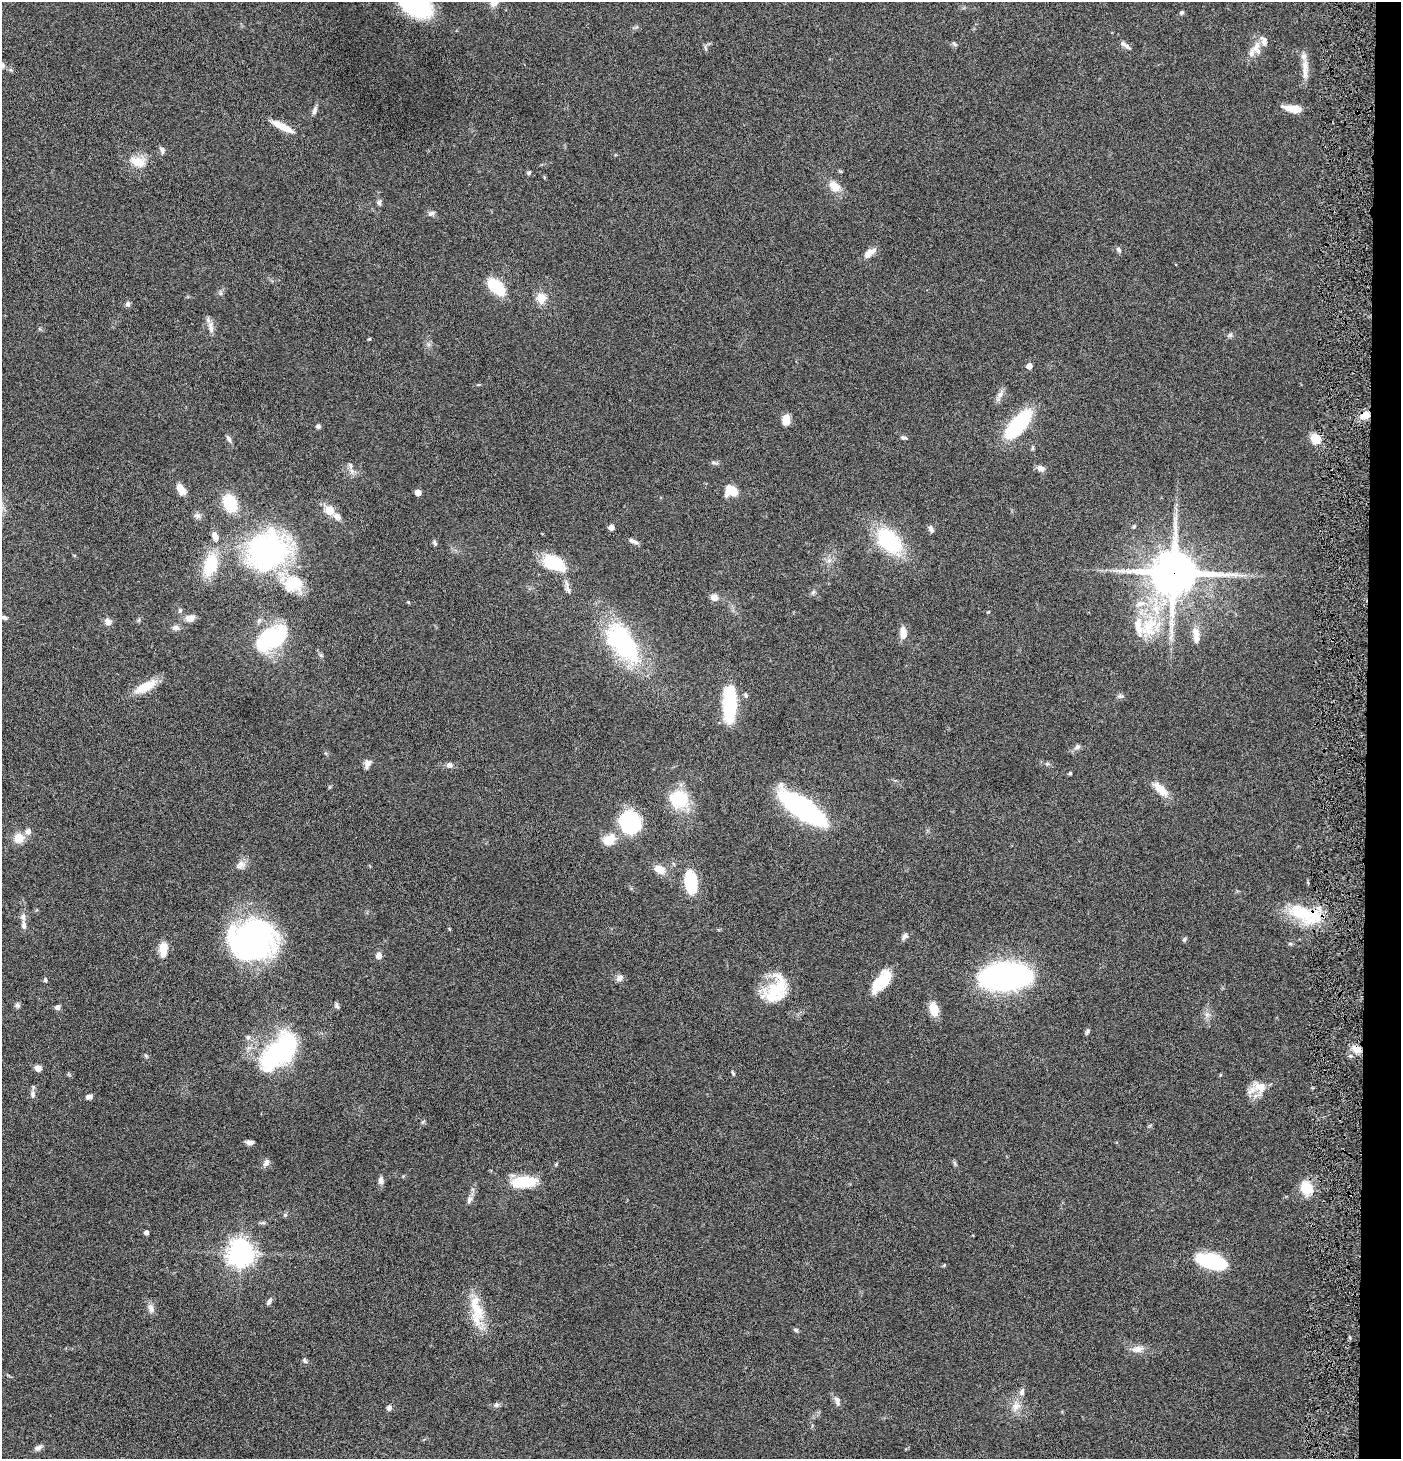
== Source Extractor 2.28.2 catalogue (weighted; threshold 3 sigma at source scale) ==
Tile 6 of 3 x 3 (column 3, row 2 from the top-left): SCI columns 2945-4343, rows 1457-2913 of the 4442 x 4371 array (HDU 1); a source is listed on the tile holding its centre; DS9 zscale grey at full resolution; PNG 1403 x 1461 px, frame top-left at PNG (2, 2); no overlay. Shown black and unused: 2% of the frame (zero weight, under 4 of 8 exposures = <1% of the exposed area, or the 3 px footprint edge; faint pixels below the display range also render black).
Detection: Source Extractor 2.28.2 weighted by HDU 2 'WHT'; one run over the whole footprint, this tile lists its part. Background 0.0678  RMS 0.0042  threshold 0.0172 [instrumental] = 3 sigma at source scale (4.09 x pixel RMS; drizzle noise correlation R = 1.36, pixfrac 0.8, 0.05/0.05 arcsec/px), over >= 5 px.
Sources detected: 159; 3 inside a brighter object's white glare — not listed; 13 inside a brighter listed object's ellipse — not listed separately; the other 143 listed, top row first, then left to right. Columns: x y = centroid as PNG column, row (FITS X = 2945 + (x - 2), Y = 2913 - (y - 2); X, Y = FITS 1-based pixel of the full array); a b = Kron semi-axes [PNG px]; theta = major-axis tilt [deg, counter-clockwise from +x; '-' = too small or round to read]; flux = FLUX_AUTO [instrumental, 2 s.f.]
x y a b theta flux
415 5 23 14 -32 63
1182 12 5 4 - 0.75
954 44 8 4 -42 0.6
1126 46 17 4 -36 1.3
1256 47 19 10 67 4.4
705 48 7 4 -71 0.65
2 65 9 8 - 1.6
1305 73 21 7 89 3.5
1293 109 20 7 -8 5.4
314 110 12 5 73 1.3
283 127 26 7 -27 6.3
162 150 9 6 -69 1.2
138 162 22 13 -17 6.6
529 173 6 5 - 0.64
834 186 13 9 -39 5.3
379 202 8 6 -80 1.1
431 213 10 5 19 1.1
1118 249 7 5 -58 0.96
870 253 16 7 33 3.3
496 287 23 12 -43 13
541 298 12 11 - 4.9
128 304 7 6 - 0.91
211 327 18 7 -86 2.4
1230 335 6 5 - 0.79
369 339 4 3 - 0.4
1029 366 5 5 - 2.9
1000 394 12 7 42 1.9
1365 415 11 8 23 4.2
786 420 11 8 85 3.7
1018 424 33 14 49 30
318 426 5 5 - 0.96
904 437 9 4 -10 0.75
229 439 10 6 -58 1.1
1316 439 10 8 -55 6.8
350 465 8 7 - 1.3
1041 468 10 7 -24 1.9
181 489 13 7 -54 4.2
731 491 13 11 -22 6.8
418 492 5 4 - 4.2
230 503 14 11 -69 18
330 510 10 7 -46 5.9
197 516 9 8 - 1.4
1134 526 5 4 - 0.64
611 527 4 4 - 3.4
931 529 9 5 -71 1.2
215 536 12 7 -69 2.4
889 540 26 16 -46 35
633 541 13 5 -25 1.5
434 543 8 5 -60 0.79
268 550 29 25 36 120
829 560 7 6 - 1.3
554 563 28 16 -24 16
210 565 27 15 74 16
1174 573 16 15 - 1400
293 584 28 24 7 15
568 590 13 7 -53 1.7
813 592 7 4 45 0.74
714 597 9 8 - 2.3
408 602 5 3 - 0.36
180 610 7 5 88 0.76
988 612 4 3 - 0.31
4 618 9 6 -17 0.98
190 618 14 8 6 2.4
108 622 10 8 -48 1.9
1149 627 44 28 39 25
175 628 10 7 -1 1.4
903 632 15 8 -86 3.4
1196 635 23 9 -83 4.1
272 638 29 19 33 41
623 642 55 27 -55 49
145 687 30 11 28 7.8
746 695 6 5 - 0.71
1120 696 9 5 22 0.88
729 705 35 11 88 30
1077 747 9 6 27 1.3
367 764 13 7 64 1.9
1047 764 6 5 - 0.63
450 765 8 6 6 1.6
1070 773 4 3 - 0.52
1160 789 26 10 -43 5.5
679 799 25 21 0 15
803 809 42 12 -35 120
630 824 20 16 -67 45
19 838 13 12 - 4.5
609 840 17 12 33 6.5
241 865 14 10 30 2.5
659 869 15 10 -23 4.3
690 882 21 10 -84 21
1301 912 45 20 -32 21
24 925 12 6 -86 1.6
449 929 6 3 -71 0.36
905 936 10 6 48 1.3
252 940 45 39 0 97
1184 940 6 5 - 0.67
1290 944 5 4 - 0.59
163 949 16 8 89 5.9
379 955 7 6 - 2.1
1002 976 39 21 11 120
619 978 10 8 34 1.6
45 980 6 4 -82 0.74
880 983 26 15 50 10
776 988 34 23 46 16
17 1005 8 6 -66 0.91
337 1006 9 5 -66 0.87
57 1007 5 5 - 1.5
934 1009 16 10 -74 5.2
1207 1014 7 6 - 1.3
1087 1031 8 5 47 0.75
248 1037 7 6 - 1.1
282 1049 59 24 42 58
1357 1049 11 8 -38 3.8
146 1056 6 4 -46 0.51
38 1068 6 6 - 2.6
733 1073 6 4 -68 0.53
1260 1087 19 13 -20 5.5
33 1094 11 7 -87 1.5
89 1097 7 5 17 1.6
250 1142 8 5 -8 1.6
266 1163 10 7 63 1.6
955 1163 7 4 -87 0.62
556 1164 6 4 44 0.47
381 1180 9 6 -87 1.6
524 1182 24 9 3 19
1306 1188 14 13 - 8.5
1351 1194 3 2 - 0.45
469 1200 10 7 68 1.5
285 1215 6 5 - 0.59
263 1223 8 4 8 0.68
146 1232 4 4 - 1.4
241 1253 8 8 - 410
1210 1261 33 15 -13 24
269 1301 9 5 64 1.1
151 1308 13 7 -74 1.9
478 1312 27 16 -81 10
796 1330 5 5 - 0.63
1138 1349 18 9 11 3.1
305 1360 7 5 -48 0.78
1022 1392 12 6 70 1.7
837 1401 13 7 -74 1.7
496 1405 8 7 - 0.97
1016 1406 15 11 59 3.9
389 1408 7 5 79 1.2
38 1448 10 7 29 1.4
Overlapping masked pixels (flux is a lower limit): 6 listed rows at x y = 1365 415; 1316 439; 1174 573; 1301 912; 1357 1049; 1351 1194
Isophote crosses this tile's border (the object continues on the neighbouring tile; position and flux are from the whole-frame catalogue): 2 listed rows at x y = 415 5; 2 65